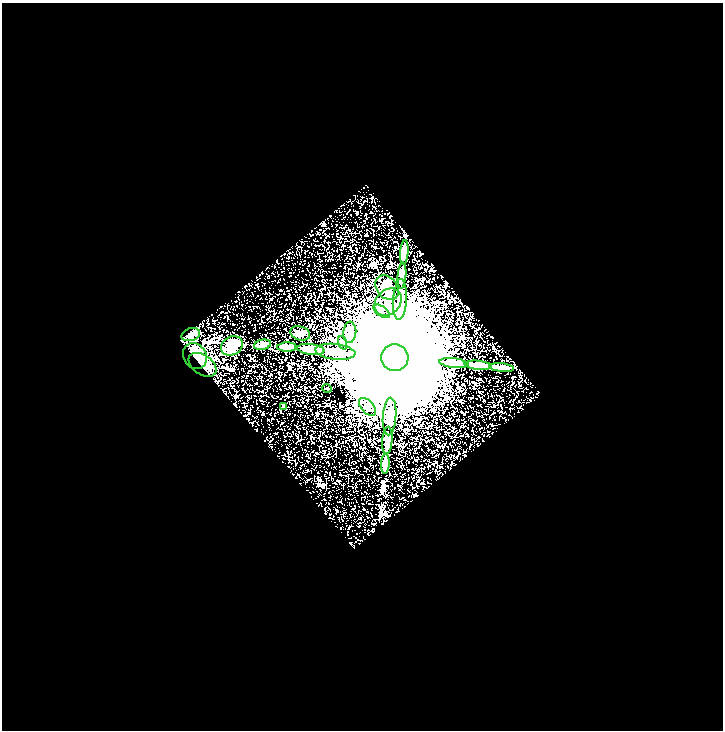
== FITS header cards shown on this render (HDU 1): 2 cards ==
NAXIS1  =                  721
NAXIS2  =                  728

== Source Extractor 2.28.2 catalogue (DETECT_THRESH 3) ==
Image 721 x 728 px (HDU 1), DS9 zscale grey, 1 PNG px = 1 image px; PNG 725 x 732 px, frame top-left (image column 1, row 728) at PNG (2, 3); each listed source drawn as its Kron ellipse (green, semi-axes under 4 px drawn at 4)
Background 0.195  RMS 0.058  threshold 0.173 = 3 sigma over >= 5 px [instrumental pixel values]
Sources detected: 27; all 27 listed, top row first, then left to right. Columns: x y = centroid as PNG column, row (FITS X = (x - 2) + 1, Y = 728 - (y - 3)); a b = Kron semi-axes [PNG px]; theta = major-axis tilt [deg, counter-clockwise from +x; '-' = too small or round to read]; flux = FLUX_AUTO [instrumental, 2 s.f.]
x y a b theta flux
404 252 12 3 85 20
402 276 13 4 85 33
387 288 14 10 -50 56
400 299 20 6 86 92
388 302 15 12 45 55
382 311 9 5 -35 17
350 332 10 6 86 22
300 333 10 7 -17 17
191 335 9 6 18 13
343 343 7 4 -69 8.4
262 345 9 5 11 10
232 346 11 9 30 35
287 347 9 4 1 19
311 349 13 5 -8 41
335 352 20 8 -6 110
195 356 13 11 -61 100
395 358 13 13 - 300000
454 363 15 4 -6 90
203 365 15 10 -36 110
478 365 13 4 -6 43
502 368 12 3 -6 22
327 388 5 3 - 2.9
284 406 3 3 - 8.1
368 407 11 6 -48 20
390 417 19 6 86 89
387 440 14 5 86 39
385 464 10 4 88 19